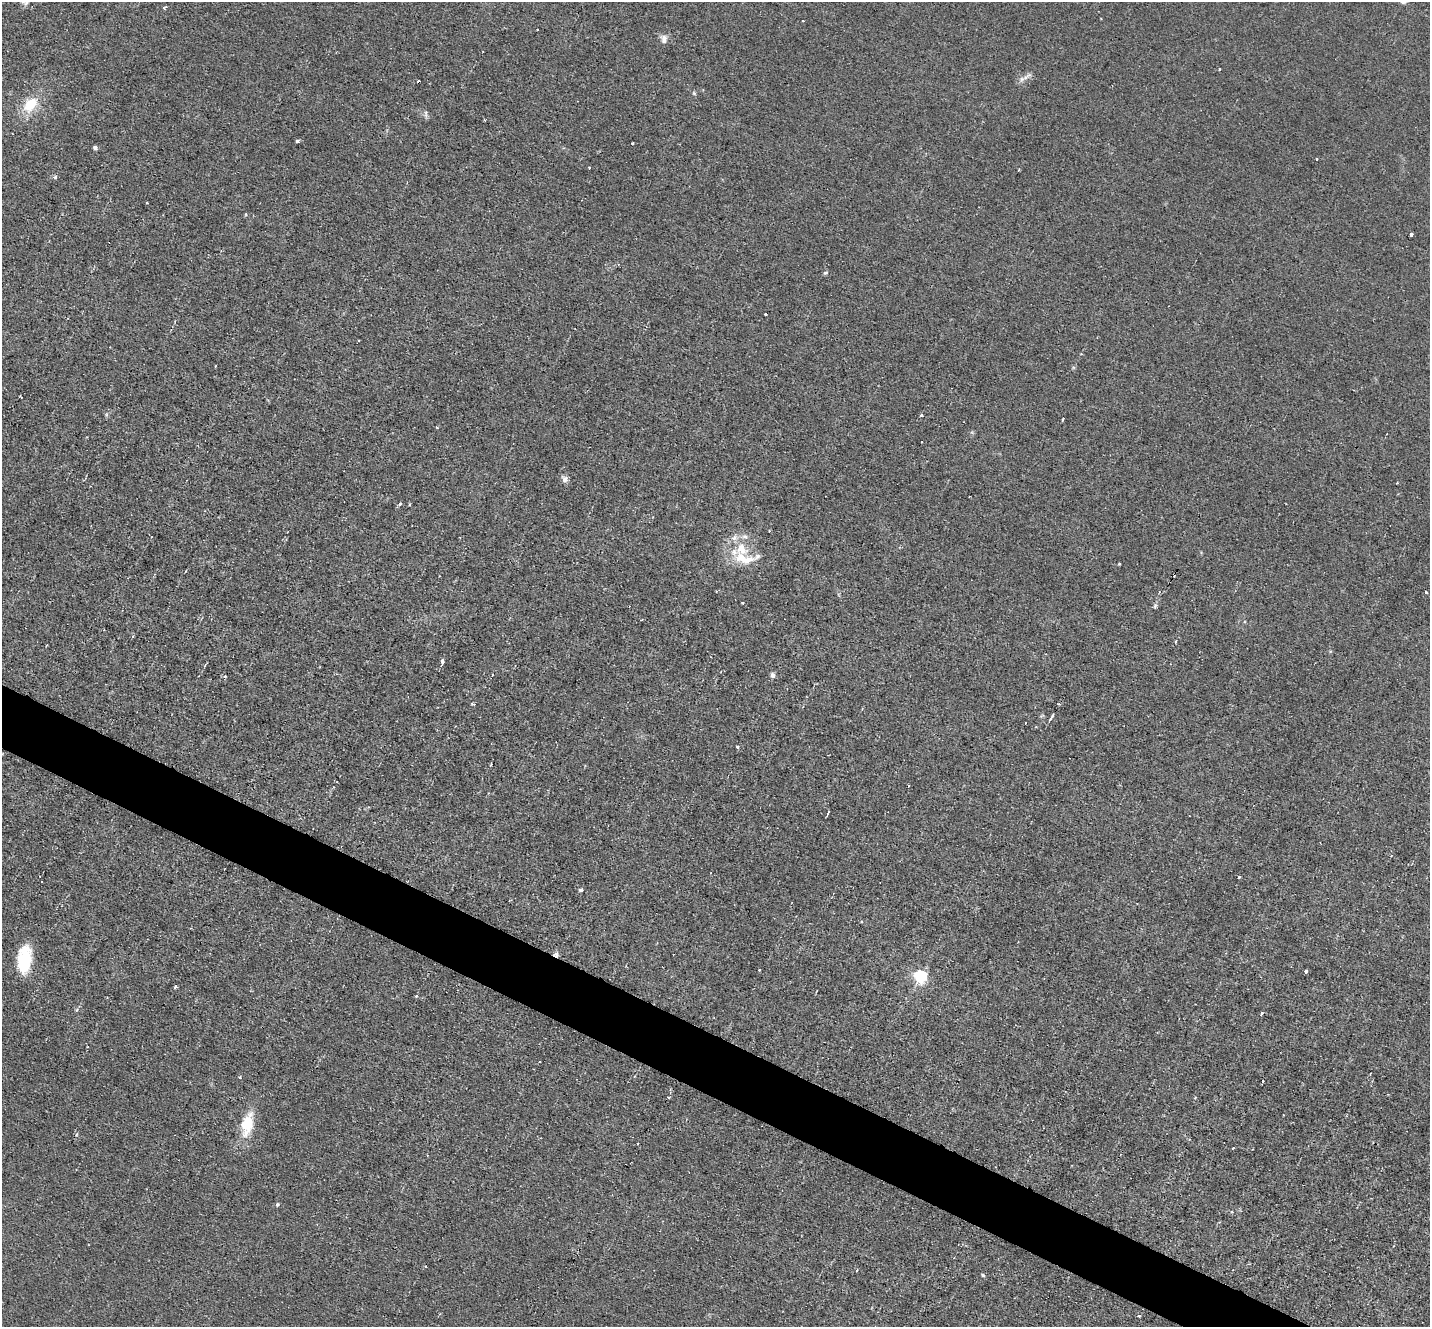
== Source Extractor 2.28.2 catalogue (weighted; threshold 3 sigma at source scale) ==
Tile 6 of 4 x 4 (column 2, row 2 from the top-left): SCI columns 1429-2856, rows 2931-4255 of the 5713 x 5726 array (HDU 1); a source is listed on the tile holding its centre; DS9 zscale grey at full resolution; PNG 1432 x 1329 px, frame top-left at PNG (2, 2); no overlay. Shown black and unused: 4% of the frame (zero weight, under 2 of 3 exposures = <1% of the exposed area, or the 3 px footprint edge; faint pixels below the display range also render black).
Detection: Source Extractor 2.28.2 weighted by HDU 2 'WHT'; one run over the whole footprint, this tile lists its part. Background 0.0113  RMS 0.0047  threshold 0.021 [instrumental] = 3 sigma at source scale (4.5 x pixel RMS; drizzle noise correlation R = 1.50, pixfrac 1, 0.05/0.05 arcsec/px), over >= 5 px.
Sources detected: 74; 5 cosmic-ray / hot-pixel residue — not listed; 2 inside a brighter listed object's ellipse — not listed separately; the other 67 listed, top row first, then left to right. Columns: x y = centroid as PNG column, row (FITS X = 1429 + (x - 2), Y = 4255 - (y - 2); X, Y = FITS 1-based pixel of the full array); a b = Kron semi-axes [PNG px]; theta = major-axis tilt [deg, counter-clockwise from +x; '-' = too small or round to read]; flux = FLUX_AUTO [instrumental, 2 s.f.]
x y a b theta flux
26 2 8 7 - 1.8
164 7 5 4 - 0.79
803 21 3 2 - 0.36
664 39 12 8 -85 2.4
1219 69 3 2 - 0.4
1022 79 9 7 33 2.1
694 93 7 5 -60 0.68
30 104 20 13 49 13
485 120 3 2 - 0.77
297 141 4 3 - 0.83
633 143 3 2 - 0.67
95 147 5 4 - 1.4
1316 159 3 2 - 0.61
589 168 3 2 - 0.57
1019 170 3 2 - 0.5
55 177 5 3 - 1.3
147 202 3 2 - 0.81
246 214 4 3 - 0.5
1411 234 3 3 - 8.2
825 273 7 4 30 0.68
765 314 3 3 - 1.4
921 415 3 3 - 1.2
1063 419 5 2 - 0.47
921 442 2 2 - 0.54
565 479 9 8 - 2
400 504 5 3 - 1.3
769 531 2 2 - 0.38
745 537 8 6 -15 1.7
734 538 9 7 39 2.4
744 559 34 14 -13 13
1119 564 4 3 - 0.38
1426 592 3 3 - 0.92
743 603 3 3 - 0.98
1176 641 4 2 - 0.43
443 661 4 3 - 3
773 675 5 5 - 1.8
225 677 4 4 - 1
472 704 5 3 - 0.56
1059 704 3 3 - 0.69
1051 717 10 3 59 1
737 747 3 3 - 1.2
491 764 4 2 - 0.43
828 813 5 2 - 0.69
1239 877 3 3 - 0.53
581 890 4 4 - 1.5
861 922 3 3 - 0.46
556 954 6 6 - 1.5
23 967 28 17 84 14
760 970 3 2 - 0.57
1306 971 4 3 - 1.2
920 976 5 5 - 100
175 987 3 3 - 1.6
416 996 3 3 - 0.66
76 1010 5 4 - 0.73
1262 1013 4 3 - 0.68
540 1061 3 2 - 0.61
1263 1081 3 3 - 0.77
668 1097 3 2 - 0.84
1195 1098 4 3 - 0.35
247 1124 32 15 77 14
77 1134 5 3 - 0.46
638 1143 3 2 - 0.59
1233 1148 3 3 - 1.7
277 1205 5 4 - 0.91
425 1266 3 2 - 0.5
983 1275 4 4 - 0.87
1138 1316 3 2 - 1.1
Overlapping masked pixels (flux is a lower limit): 1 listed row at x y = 556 954
Isophote crosses this tile's border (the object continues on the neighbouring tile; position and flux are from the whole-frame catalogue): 1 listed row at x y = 26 2
Unlisted compact peaks at least as high as the median listed source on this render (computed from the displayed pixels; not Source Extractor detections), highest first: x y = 1155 605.